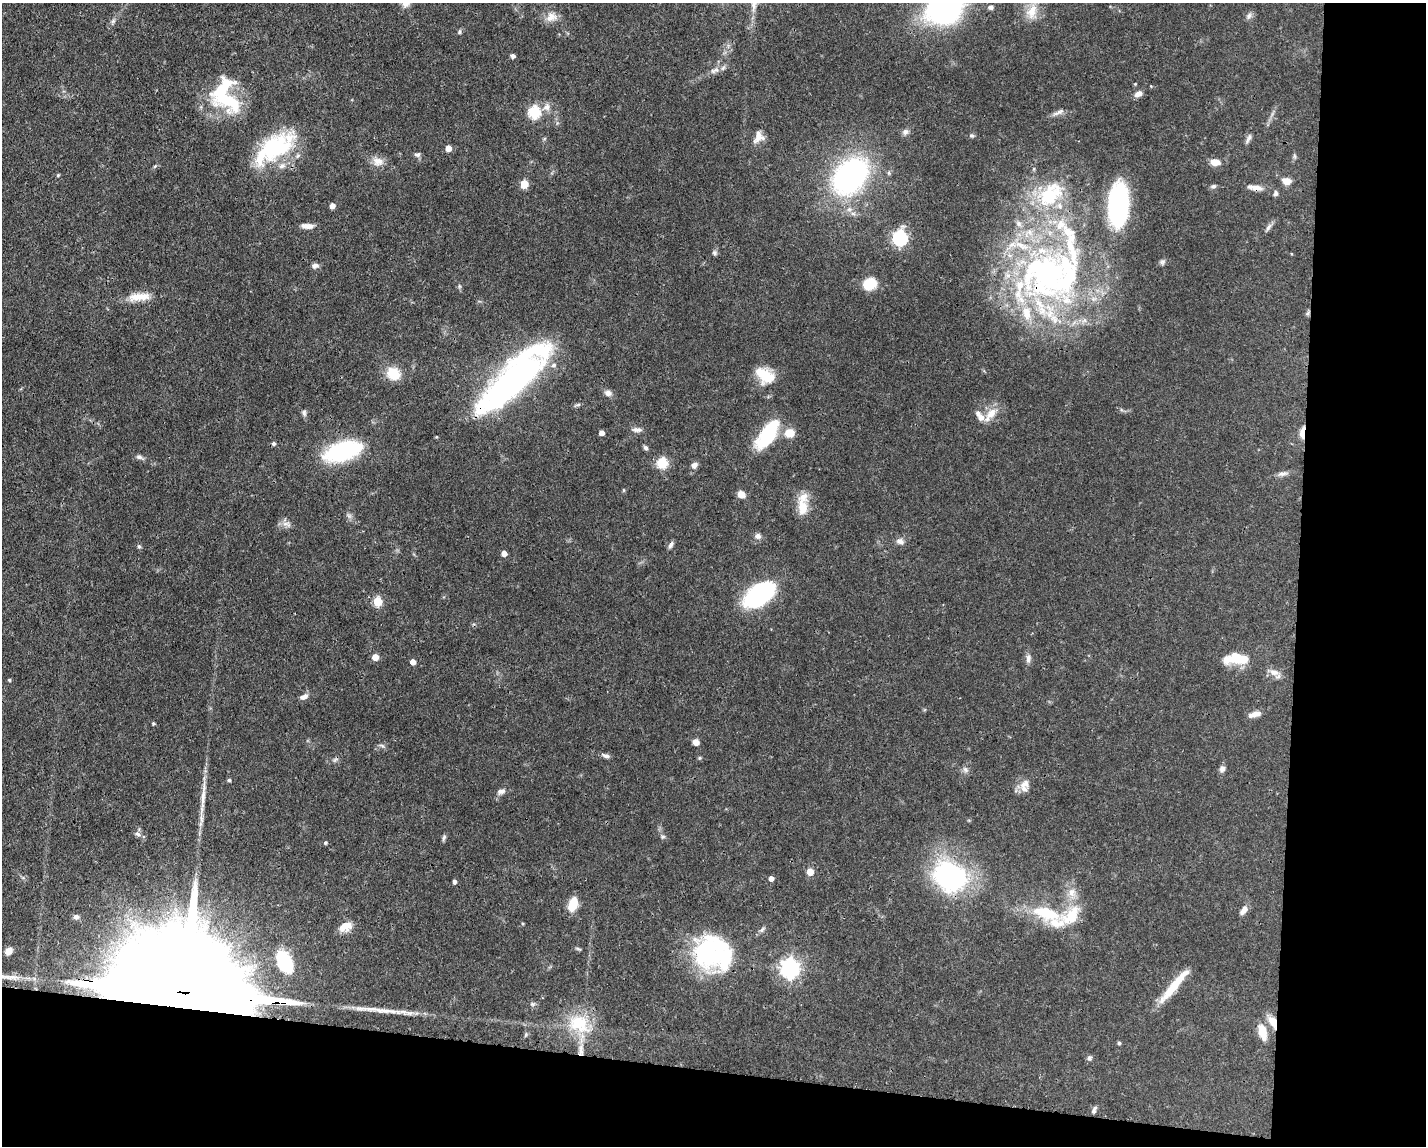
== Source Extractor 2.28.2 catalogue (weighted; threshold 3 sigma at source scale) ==
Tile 12 of 3 x 4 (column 3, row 4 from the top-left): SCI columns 2956-4379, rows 1-1144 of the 4598 x 4575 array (HDU 1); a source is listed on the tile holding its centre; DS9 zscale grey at full resolution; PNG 1428 x 1148 px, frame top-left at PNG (2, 3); no overlay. Shown black and unused: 16% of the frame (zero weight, under 3 of 4 exposures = <1% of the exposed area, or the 3 px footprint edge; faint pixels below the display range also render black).
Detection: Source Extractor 2.28.2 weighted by HDU 2 'WHT'; one run over the whole footprint, this tile lists its part. Background 0.0632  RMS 0.0038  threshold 0.0171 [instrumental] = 3 sigma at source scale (4.5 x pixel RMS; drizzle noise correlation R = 1.50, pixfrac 1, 0.05/0.05 arcsec/px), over >= 5 px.
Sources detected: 147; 3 inside a brighter object's white glare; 2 long thin detections or spike segments (spike, bleed or trail) — not listed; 15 inside a brighter listed object's ellipse — not listed separately; the other 127 listed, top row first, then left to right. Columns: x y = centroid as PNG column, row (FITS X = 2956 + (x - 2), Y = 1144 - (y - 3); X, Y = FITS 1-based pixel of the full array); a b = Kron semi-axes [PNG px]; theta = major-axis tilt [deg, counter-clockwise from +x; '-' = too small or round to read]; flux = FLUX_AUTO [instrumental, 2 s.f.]
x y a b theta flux
991 7 8 6 8 1.1
944 9 37 28 21 80
1032 12 21 13 69 5.8
1249 16 9 6 59 1.2
551 17 16 12 25 3.6
113 21 7 4 45 0.87
459 32 6 5 - 0.66
513 56 4 4 - 1.3
714 71 14 6 21 2.1
1135 84 4 4 - 0.34
222 93 44 27 88 26
1138 94 10 6 24 2.1
547 107 10 8 -77 2.1
534 112 6 6 - 40
1058 112 18 5 24 1.8
905 132 8 8 - 1.5
971 135 6 6 - 0.71
758 137 15 10 70 3.8
1249 138 15 5 66 1.2
274 148 53 24 35 34
448 148 5 4 - 4.1
417 155 8 6 8 0.97
1294 156 7 4 -89 0.66
378 161 16 12 -5 3.4
1215 162 9 6 -10 4.1
155 166 6 4 19 0.52
889 173 6 5 - 0.7
58 175 5 3 - 0.39
850 176 31 22 49 99
1287 181 9 6 -13 3.8
524 184 5 5 - 11
1214 186 7 5 15 0.8
1256 187 18 8 -4 2.9
1275 193 8 6 77 0.89
1050 194 44 27 42 30
1118 205 39 18 88 66
332 206 5 4 - 2.4
307 226 14 6 -2 2.8
1268 227 12 5 56 1.3
900 238 7 6 - 76
714 253 7 6 - 0.84
1162 262 8 6 34 0.97
315 266 9 6 8 1.4
1046 274 81 70 66 150
870 284 13 11 25 9.6
459 286 6 4 -72 0.58
139 297 30 10 5 6.5
1308 313 7 4 46 0.74
393 374 14 12 -37 8.7
765 375 24 15 -33 9.9
514 379 69 22 42 140
608 393 10 7 -20 1.8
304 413 9 5 -81 1
978 413 7 6 - 1.2
991 413 19 11 46 5
637 430 13 6 -1 1.6
601 433 4 4 - 2.4
789 433 13 11 8 5.3
1302 433 14 5 85 3.7
768 435 31 12 56 27
274 444 5 5 - 0.79
646 448 6 5 - 0.95
343 451 36 16 18 39
139 457 9 6 -20 1.2
662 463 5 5 - 30
694 465 8 7 - 1.6
1282 474 15 6 14 1.7
741 494 8 7 - 3.2
802 508 24 13 -89 6.5
349 516 7 5 -45 0.92
285 524 10 4 15 1.4
758 536 8 8 - 1.5
900 541 10 8 -5 1.8
671 545 10 5 61 1.1
139 546 5 5 - 0.65
504 553 4 4 - 2.9
760 594 35 19 34 42
377 601 5 5 - 18
1237 656 33 10 15 8.4
375 657 5 5 - 4
1028 658 12 6 88 1.8
413 662 4 4 - 2.7
1274 672 16 8 -22 2.9
9 680 4 4 - 0.44
304 697 12 6 22 1.8
1254 714 16 6 14 2.7
153 723 4 3 - 0.52
696 742 6 6 - 2.6
382 746 9 4 -24 0.79
605 756 11 5 -17 1.2
335 760 8 5 54 0.85
1222 769 8 7 - 1.4
965 770 9 5 -53 1.1
229 780 4 4 - 0.68
1025 784 15 12 27 3.4
501 791 11 7 14 1.6
203 798 42 6 87 6.1
138 834 9 5 -28 1.2
663 837 6 4 28 0.59
444 838 8 5 72 0.82
325 843 5 4 - 0.58
810 872 5 5 - 6.9
950 877 25 21 -31 80
771 878 4 4 - 2
454 881 4 4 - 1
1072 892 12 9 84 3.4
573 904 11 7 74 12
1244 910 11 6 54 2.5
1046 913 40 16 -17 19
76 917 7 6 - 1.2
346 926 17 11 22 4.3
762 929 10 6 44 1
578 949 10 3 -21 0.57
9 951 8 7 - 2.1
710 951 45 35 -50 48
285 962 22 13 -66 16
790 968 7 7 - 190
1176 983 46 8 50 11
179 992 117 19 -7 39000
532 1004 7 5 -11 0.74
1272 1021 17 8 -59 5
579 1024 32 24 -30 17
1262 1032 22 10 -74 5.7
1119 1043 4 4 - 0.6
581 1050 19 6 -89 4
1089 1058 6 6 - 1
1094 1110 10 5 68 1.1
Overlapping masked pixels (flux is a lower limit): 8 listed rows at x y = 1256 187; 1046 274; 1308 313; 514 379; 1302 433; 179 992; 1272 1021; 581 1050
Isophote crosses this tile's border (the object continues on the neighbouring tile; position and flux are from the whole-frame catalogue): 2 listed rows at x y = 944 9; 179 992